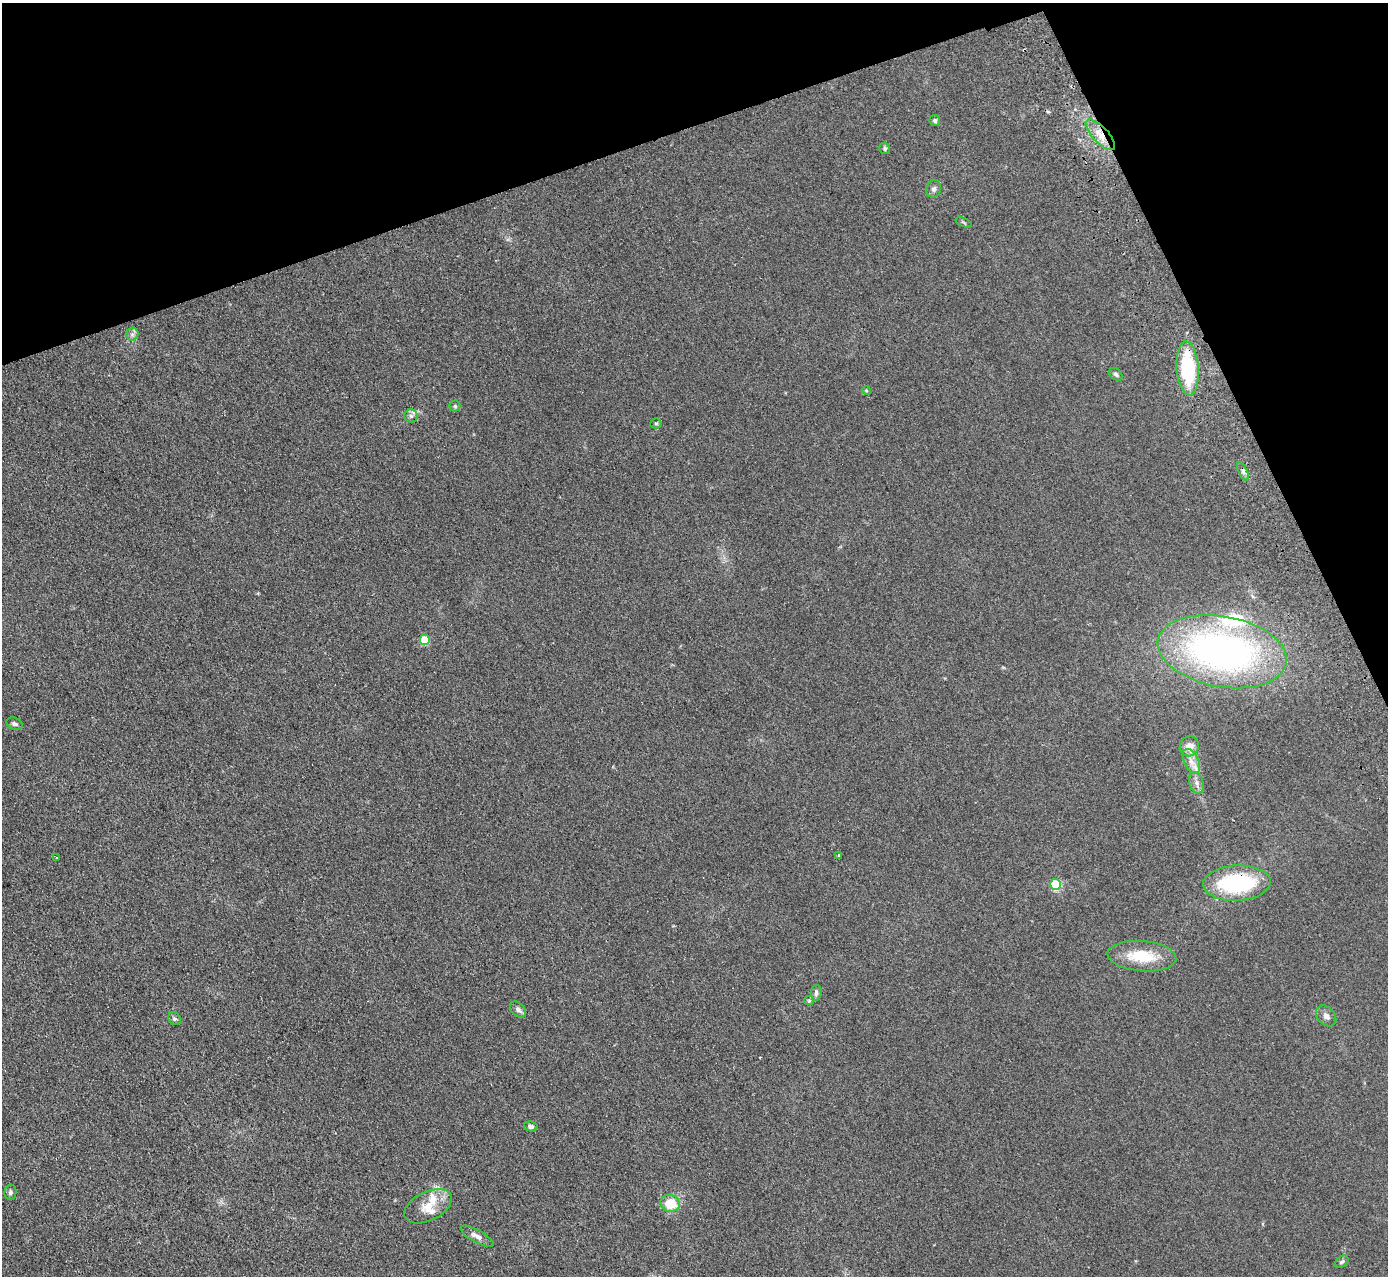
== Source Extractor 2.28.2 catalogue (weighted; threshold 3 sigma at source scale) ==
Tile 3 of 4 x 4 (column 3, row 1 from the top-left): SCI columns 2829-4214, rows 4001-5274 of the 5655 x 5585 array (HDU 1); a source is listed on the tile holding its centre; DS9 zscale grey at full resolution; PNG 1390 x 1278 px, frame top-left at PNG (2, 3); each listed source drawn as its Kron ellipse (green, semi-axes under 4 px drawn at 4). Shown black and unused: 18% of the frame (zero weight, under 2 of 3 exposures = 3% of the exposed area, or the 3 px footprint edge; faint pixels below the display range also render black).
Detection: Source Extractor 2.28.2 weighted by HDU 2 'WHT'; one run over the whole footprint, this tile lists its part. Background 0.0619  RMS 0.0074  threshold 0.0333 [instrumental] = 3 sigma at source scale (4.5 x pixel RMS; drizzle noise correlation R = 1.50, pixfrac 1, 0.05/0.05 arcsec/px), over >= 5 px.
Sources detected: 38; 3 inside a brighter listed object's ellipse — not listed separately; the other 35 listed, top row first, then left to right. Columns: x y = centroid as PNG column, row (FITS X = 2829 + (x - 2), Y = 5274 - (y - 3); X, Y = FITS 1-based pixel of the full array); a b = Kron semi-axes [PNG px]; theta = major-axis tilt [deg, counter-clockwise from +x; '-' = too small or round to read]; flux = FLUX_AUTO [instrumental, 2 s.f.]
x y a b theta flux
935 120 5 5 - 1.3
1100 135 20 8 -47 9.1
885 148 5 5 - 1.2
934 189 9 7 74 2.3
964 222 8 3 -21 0.82
132 334 6 6 - 1.8
1188 368 27 11 -86 48
1116 374 7 5 -42 1.6
866 390 4 3 - 0.59
455 406 5 5 - 1.2
411 416 6 6 - 1.9
656 423 5 5 - 1.1
1243 471 10 4 -64 1.9
425 640 5 5 - 31
1222 652 65 35 -10 280
15 724 8 6 -22 1.8
1189 746 10 9 - 6.6
1191 761 13 7 -64 5.3
1197 783 11 7 -73 3.2
839 856 3 3 - 1.3
56 857 3 2 - 0.6
1237 883 34 17 3 66
1056 884 5 5 - 41
1142 956 34 15 -5 23
816 993 8 5 85 2
809 1001 5 4 - 0.94
518 1009 9 6 -45 2.5
1326 1016 12 8 -48 3.2
175 1019 7 5 -44 1.7
531 1126 7 5 -12 1.6
10 1192 7 6 - 1.8
670 1203 10 8 -18 16
428 1206 25 14 27 13
477 1236 19 6 -28 4.2
1342 1262 8 5 39 1.6
Overlapping masked pixels (flux is a lower limit): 3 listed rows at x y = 1100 135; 1188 368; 1237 883